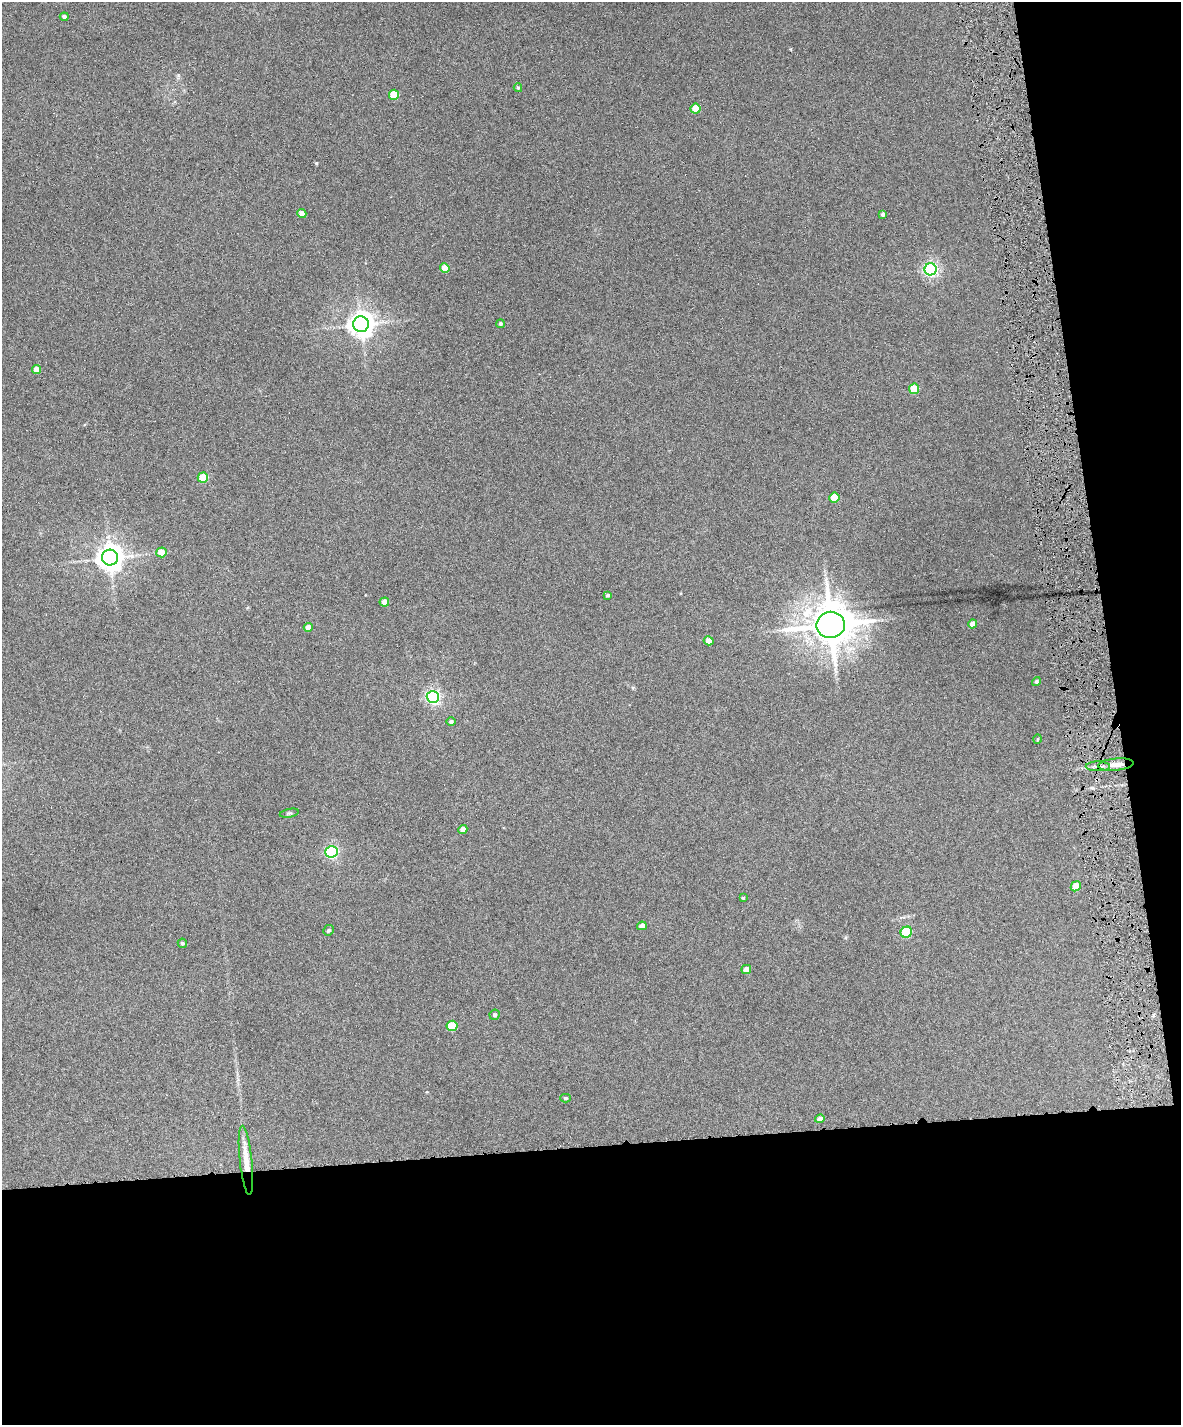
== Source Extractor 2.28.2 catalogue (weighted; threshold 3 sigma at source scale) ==
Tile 12 of 4 x 3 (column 4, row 3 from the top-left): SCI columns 3539-4717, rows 137-1559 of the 4717 x 4648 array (HDU 1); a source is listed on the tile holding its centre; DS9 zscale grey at full resolution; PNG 1183 x 1427 px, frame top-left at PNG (2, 2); each listed source drawn as its Kron ellipse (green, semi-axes under 4 px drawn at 4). Shown black and unused: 25% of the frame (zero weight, under 6 of 12 exposures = <1% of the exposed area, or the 3 px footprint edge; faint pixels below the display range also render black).
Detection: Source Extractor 2.28.2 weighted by HDU 2 'WHT'; one run over the whole footprint, this tile lists its part. Background 0.0853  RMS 0.0036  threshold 0.0149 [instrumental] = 3 sigma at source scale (4.09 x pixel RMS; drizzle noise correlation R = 1.36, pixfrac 0.8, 0.05/0.05 arcsec/px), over >= 5 px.
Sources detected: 43; all 43 listed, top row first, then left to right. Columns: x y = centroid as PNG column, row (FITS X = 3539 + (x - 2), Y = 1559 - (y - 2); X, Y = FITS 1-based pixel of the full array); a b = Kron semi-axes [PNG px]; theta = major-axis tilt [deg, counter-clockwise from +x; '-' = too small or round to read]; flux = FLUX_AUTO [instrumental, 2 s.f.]
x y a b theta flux
64 17 4 4 - 0.87
518 88 4 3 - 0.53
394 95 5 5 - 10
695 109 5 5 - 6.5
302 213 4 4 - 2.5
883 214 4 3 - 0.93
445 268 4 4 - 5.2
931 269 6 6 - 80
361 324 8 7 - 340
500 324 4 4 - 0.58
36 369 4 4 - 3.1
914 389 5 5 - 8.8
203 478 5 5 - 11
834 497 5 5 - 7
161 552 5 5 - 4.9
110 558 8 8 - 370
608 595 3 3 - 0.52
384 602 5 4 - 3.4
973 624 4 4 - 2.3
831 625 14 13 - 960
308 627 4 4 - 2.4
709 641 5 4 - 1.9
1036 681 4 4 - 0.66
433 697 6 6 - 78
451 722 4 4 - 0.68
1038 739 5 3 - 0.31
1116 765 18 6 5 3.6
1098 766 12 5 0 1.4
289 813 10 3 11 0.47
463 829 5 4 - 2.3
332 852 6 5 - 55
1076 886 5 5 - 6.9
743 898 4 3 - 0.31
642 926 5 4 - 2.4
328 930 5 5 - 0.67
906 932 6 5 - 21
182 943 5 4 - 0.54
746 970 5 4 - 2.6
495 1015 5 5 - 0.75
452 1026 5 5 - 13
565 1098 5 4 - 0.54
820 1119 5 4 - 1.9
246 1160 35 6 -84 5.3
Overlapping masked pixels (flux is a lower limit): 2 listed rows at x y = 1098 766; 246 1160
Unlisted compact peaks at least as high as the median listed source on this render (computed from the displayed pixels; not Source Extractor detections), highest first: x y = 316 163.